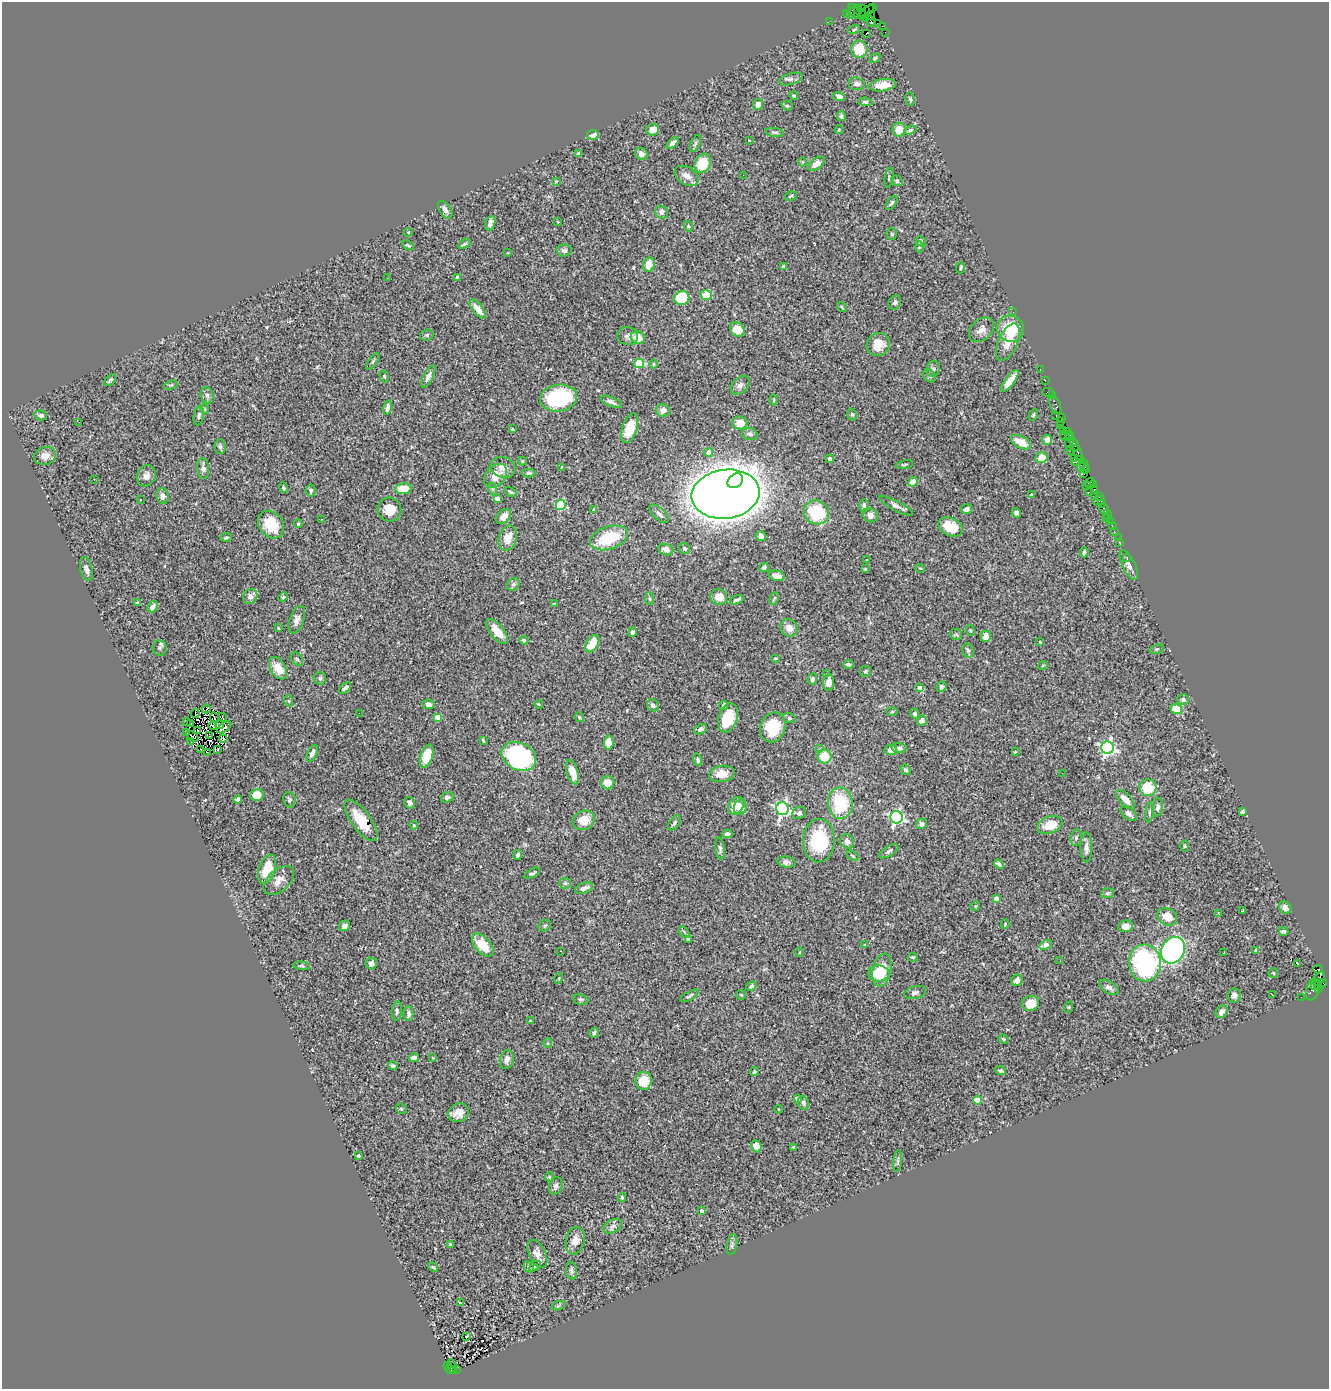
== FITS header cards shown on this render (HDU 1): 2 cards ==
NAXIS1  =                 1327
NAXIS2  =                 1387

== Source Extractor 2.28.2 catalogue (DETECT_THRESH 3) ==
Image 1327 x 1387 px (HDU 1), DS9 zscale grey, 1 PNG px = 1 image px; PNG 1331 x 1391 px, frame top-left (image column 1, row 1387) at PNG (2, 2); each listed source drawn as its Kron ellipse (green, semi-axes under 4 px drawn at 4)
Background 1.23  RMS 0.056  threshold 0.169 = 3 sigma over >= 5 px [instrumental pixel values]
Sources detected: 433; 3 with non-positive FLUX_AUTO (blend fragments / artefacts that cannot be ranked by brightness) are neither listed nor drawn; the other 430 listed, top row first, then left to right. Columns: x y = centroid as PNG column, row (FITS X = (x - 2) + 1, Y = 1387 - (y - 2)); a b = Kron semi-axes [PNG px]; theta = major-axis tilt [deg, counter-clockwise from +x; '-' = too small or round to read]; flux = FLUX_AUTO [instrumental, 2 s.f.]
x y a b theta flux
872 8 3 2 - 9.8
862 9 3 2 - 37
858 10 5 2 - 63
854 11 8 4 -59 210
867 11 8 4 33 170
846 13 2 2 - 17
851 13 5 3 - 200
862 15 4 3 - 180
871 16 4 3 - 110
866 18 4 3 - 190
830 21 2 2 - 22
871 21 6 3 -55 230
877 23 3 2 - 120
883 26 3 3 - 130
854 29 6 3 21 5.3
885 32 2 2 - 11
866 33 2 2 - 3
859 49 8 8 - 96
875 58 6 4 31 6.4
791 79 12 5 15 12
857 84 8 6 -8 16
882 85 13 6 8 61
794 96 4 4 - 5
839 96 6 4 -16 12
910 99 6 4 -79 8.1
865 102 7 4 -7 6.1
758 105 6 5 - 17
787 106 6 4 -19 5.9
841 116 5 4 - 7.5
653 130 6 6 - 38
839 130 4 3 - 4
899 130 7 6 - 55
910 130 6 4 20 7.4
774 132 9 3 -8 6.7
593 135 6 5 - 60
749 140 4 2 - 2.3
673 143 7 4 48 15
695 144 9 4 64 7
579 153 4 3 - 15
641 154 6 6 - 20
803 162 5 3 - 3.5
703 163 10 7 63 110
816 164 9 5 36 31
743 175 2 2 - 39
687 176 13 8 -33 26
889 178 10 4 80 6.9
556 181 3 2 - 3.2
897 181 6 5 - 8.6
791 196 6 4 27 5.4
892 203 8 4 56 6.4
445 210 10 5 -56 19
661 212 6 6 - 15
558 222 3 2 - 2.9
490 223 7 5 73 17
688 226 5 3 - 3.9
408 232 4 4 - 4.3
892 234 5 5 - 5.1
921 241 6 4 -46 5.1
464 244 7 4 33 7.6
408 245 6 4 -29 5
919 247 6 4 89 6.1
564 250 7 6 - 9.7
508 253 3 3 - 2.8
649 265 7 6 - 47
783 267 4 3 - 12
960 268 5 2 - 4.9
457 277 4 3 - 7.6
387 278 2 2 - 3.2
706 295 5 5 - 72
682 298 7 7 - 140
895 302 7 6 - 8.6
842 307 5 3 - 3.8
478 309 11 5 -51 33
1013 312 2 2 - 80
737 329 8 6 -38 57
1010 329 13 13 - 130
981 330 14 10 43 27
427 335 6 5 - 7.3
628 336 10 9 - 16
638 338 7 6 - 45
1008 342 20 9 66 53
878 344 12 11 - 53
373 361 9 3 56 6.1
639 363 5 4 - 120
653 364 5 3 - 3.7
933 369 8 6 74 12
1040 370 3 2 - 52
384 376 6 4 -74 4.7
428 376 12 5 63 18
929 376 7 5 -46 8.2
110 380 7 3 45 6.1
1010 381 13 4 53 40
1045 381 3 2 - 67
171 385 7 4 22 5
740 385 11 7 46 17
1048 392 5 2 - 180
207 395 8 6 -76 13
1052 396 3 2 - 60
559 398 18 13 8 310
774 400 5 3 - 4.1
611 402 11 4 -23 14
1055 405 9 5 -68 250
388 407 7 4 76 15
205 409 5 3 - 3.2
663 410 7 6 - 19
852 414 6 4 -73 6.4
41 415 6 5 - 10
1033 415 6 4 61 4.4
199 416 10 5 80 9.1
1056 416 4 2 - 110
1062 418 4 2 - 52
1061 421 3 2 - 57
79 422 2 2 - 19
740 423 7 6 - 44
1060 425 2 2 - 75
630 428 15 7 72 100
512 429 3 2 - 3.1
1063 430 2 2 - 31
1067 431 4 2 - 69
750 434 8 6 -14 12
1070 435 3 3 - 120
1065 436 5 3 - 600
1047 440 5 5 - 29
1069 441 9 4 -90 300
1021 442 11 6 -27 59
1074 444 6 3 -62 160
220 447 7 5 -88 8.3
1070 451 2 2 - 46
709 452 4 4 - 23
1078 452 8 3 -76 270
45 456 11 9 16 26
1041 458 6 5 - 53
1074 458 4 3 - 140
830 459 4 4 - 9.8
522 461 4 4 - 3.9
1078 461 7 3 16 350
905 465 8 2 11 4.5
1084 465 6 2 -70 70
1081 466 5 3 - 220
503 467 12 10 -20 30
562 467 4 3 - 3.6
203 468 10 6 -84 19
1085 469 4 3 - 140
529 473 6 4 0 7.7
1084 474 2 2 - 55
146 476 11 9 61 22
496 476 14 9 46 49
94 479 2 2 - 1.7
735 481 8 6 41 480
913 482 5 4 - 47
1089 482 5 3 - 180
1093 484 3 2 - 73
1086 486 4 2 - 110
283 488 5 4 - 5.1
403 489 8 5 8 68
493 489 6 4 -71 7.1
1094 489 3 3 - 110
311 491 6 5 - 9
511 492 6 3 -28 6.4
1089 492 2 2 - 130
726 494 34 24 7 11000
1031 495 3 3 - 3.2
163 496 8 6 -75 17
1095 496 2 2 - 81
1099 497 2 2 - 78
497 499 4 4 - 43
140 500 3 2 - 5.3
1099 501 6 3 16 130
1102 504 3 3 - 110
561 505 5 5 - 280
864 506 7 5 -89 12
896 506 19 5 -28 19
966 509 5 5 - 14
1104 509 6 3 -60 120
389 510 12 11 - 59
594 510 4 3 - 8.8
816 512 13 12 - 210
1016 513 5 4 - 11
659 514 12 5 -44 13
870 515 8 7 - 22
1107 515 5 2 - 28
504 517 9 6 48 25
321 519 3 2 - 2.4
1106 519 3 3 - 35
1110 521 3 2 - 72
298 524 4 3 - 4.7
271 525 15 11 -53 110
1112 526 2 2 - 15
950 527 13 8 -25 69
1114 531 2 2 - 30
761 536 5 5 - 17
226 537 6 4 8 5
508 538 13 9 73 51
609 538 19 11 18 180
1118 538 2 2 - 4.5
1119 542 3 2 - 32
685 549 6 5 - 6.9
666 550 7 5 -17 22
1084 552 5 3 - 7.2
1127 557 2 2 - 24
866 559 3 3 - 10
1129 565 16 6 -63 18
764 568 5 4 - 9.4
920 568 4 3 - 2.6
86 569 12 6 -76 18
865 569 4 4 - 4.9
777 576 8 5 -12 27
513 584 7 5 44 9.7
250 596 8 7 - 20
283 597 5 4 - 4.2
719 597 8 7 - 46
774 598 6 4 63 5.5
650 599 6 4 -83 6.5
737 600 7 3 20 10
137 603 4 4 - 7.6
554 604 3 3 - 4.5
153 607 6 5 - 15
297 620 14 7 70 21
278 628 4 3 - 3.3
789 628 9 8 - 29
970 630 5 3 - 3.2
497 631 15 6 -52 56
632 632 4 4 - 11
956 634 6 5 - 6.2
986 636 5 5 - 37
524 640 4 3 - 4.6
1040 642 3 3 - 4
592 644 9 5 59 97
159 648 7 7 - 9.4
1156 649 7 4 19 5.6
968 651 7 5 -73 8.6
775 658 4 3 - 3.7
297 659 7 5 -51 9
848 664 5 3 - 7.8
1043 665 5 3 - 2.8
278 668 12 7 -58 59
865 671 5 5 - 6.9
827 674 4 3 - 5.5
320 678 6 6 - 8.8
812 679 6 4 73 8
829 683 8 5 84 31
941 687 5 5 - 5.8
345 688 7 4 42 15
920 688 4 4 - 35
1183 699 6 5 - 8.4
289 701 6 3 -71 5.1
428 704 6 4 -8 18
539 704 4 3 - 3.3
653 705 6 5 - 11
723 705 5 3 - 8.7
206 709 4 2 - 4.1
1176 709 6 5 - 75
892 712 6 4 0 4.3
195 713 4 2 - 5.3
359 713 2 2 - 6.6
915 714 5 4 - 9.5
222 717 4 2 - 3.5
438 717 4 4 - 53
579 717 5 4 - 5.4
214 718 5 2 - 4.2
728 718 15 9 72 130
789 718 6 5 - 7.1
922 721 5 5 - 18
187 722 2 2 - 2.8
191 724 3 2 - 1.3
219 725 4 3 - 16
213 726 4 2 - 2
224 727 8 3 36 4.3
773 727 15 12 69 160
700 729 6 5 - 12
197 731 3 2 - 5.7
187 733 3 2 - 5.6
192 736 7 2 -39 1.4
209 736 4 2 - 2.9
223 739 4 3 - 0.39
483 740 4 2 - 5.1
191 742 2 2 - 1.5
609 743 7 5 85 46
899 748 7 5 -3 9.7
1108 748 6 6 - 1100
217 749 3 3 - 7.6
820 749 4 4 - 9.3
201 750 2 2 - 1.6
891 750 6 5 - 22
207 752 2 2 - 3.8
1015 752 4 3 - 2.9
312 753 9 4 65 16
427 756 12 6 72 78
519 756 18 13 -26 630
824 756 7 7 - 81
698 760 6 4 -74 8.6
905 770 5 4 - 7.5
572 772 13 5 -72 59
1062 773 3 2 - 3.9
722 774 13 8 9 54
608 783 7 6 - 44
1148 788 8 8 - 120
257 795 6 6 - 48
447 797 6 5 - 10
238 799 4 4 - 5.7
1125 799 12 5 -47 29
289 800 8 6 -85 10
410 803 6 5 - 16
840 803 16 12 -85 190
736 806 9 7 53 46
740 807 8 6 76 37
1158 807 9 5 79 11
782 809 6 6 - 1000
1243 811 4 3 - 9.5
799 813 7 6 - 9.8
1129 813 9 5 -42 15
1149 813 10 3 83 6.8
896 817 6 6 - 830
361 820 24 9 -54 90
584 820 11 9 26 64
674 823 8 5 55 8.8
921 824 6 5 - 13
414 825 4 3 - 4.2
1050 825 13 8 21 78
727 834 5 4 - 14
1076 838 8 5 81 7.9
819 841 22 16 87 230
847 841 7 6 - 19
1184 846 6 3 90 3.4
1086 847 15 6 90 20
720 848 11 5 -84 10
889 851 11 5 32 9.6
518 855 5 4 - 7.9
853 856 7 4 -32 4.8
786 862 9 5 -10 14
999 864 5 3 - 8
267 869 15 8 70 98
532 873 8 3 29 6.8
279 880 18 10 42 31
565 883 6 5 - 7.4
584 888 9 5 21 20
1107 893 6 5 - 7.7
996 899 4 4 - 43
975 906 5 4 - 4.7
1285 908 7 5 -46 23
1243 911 3 2 - 3.9
1219 914 3 2 - 4.3
1167 917 10 8 -28 64
1005 924 5 4 - 3.6
344 926 6 5 - 12
545 926 7 5 37 6.6
1125 926 7 6 - 31
1284 931 5 3 - 9.4
684 932 6 3 -54 4.5
688 939 4 4 - 4.4
483 945 14 7 -49 90
865 945 4 4 - 3.4
1046 945 7 4 25 40
1173 950 14 11 59 960
1255 950 3 2 - 3.4
561 951 3 2 - 4.2
799 952 5 3 - 3.7
1224 953 3 3 - 5.9
913 957 5 4 - 5
1060 961 2 2 - 3
1145 963 18 16 -86 490
1297 963 4 2 - 5.5
371 964 6 6 - 20
302 966 8 4 -8 6.5
1318 969 4 3 - 1300
882 970 17 9 78 100
1273 973 5 4 - 4.6
878 974 11 8 0 64
559 978 5 3 - 3.4
1319 979 7 5 62 530
1017 980 6 5 - 18
1320 984 6 4 24 310
1316 985 5 3 - 280
751 986 6 4 35 10
1109 987 11 6 -31 15
1318 988 4 3 - 220
1313 989 11 6 76 390
915 993 11 6 15 12
741 995 5 5 - 5.5
1234 995 7 6 - 18
1272 995 2 2 - 2.5
690 996 10 4 28 7.5
1301 997 2 2 - 23
581 999 8 5 -9 7.5
1031 1003 8 7 - 64
1069 1007 6 3 71 4
397 1011 10 5 86 8.7
1222 1012 7 5 55 18
408 1014 7 5 90 10
530 1021 3 3 - 4.3
594 1033 5 4 - 8.3
1003 1039 5 4 - 6
548 1043 4 4 - 3.6
414 1058 5 4 - 20
433 1058 4 3 - 3
507 1060 9 7 77 21
393 1066 4 3 - 8.4
1001 1070 5 4 - 7.7
754 1072 4 4 - 5.4
644 1081 9 8 - 93
797 1099 4 3 - 19
977 1100 4 4 - 64
803 1103 7 5 -69 10
401 1109 6 5 - 5.6
779 1109 4 3 - 3
458 1113 10 9 - 38
756 1146 6 5 - 31
793 1147 3 2 - 4.2
358 1156 3 3 - 5.3
898 1161 11 3 84 6.8
549 1177 4 4 - 4.8
556 1186 9 6 70 13
622 1197 4 3 - 6.8
702 1211 4 3 - 13
613 1226 10 6 30 15
575 1241 14 9 77 34
450 1245 4 3 - 5.2
732 1245 10 5 80 9.4
537 1254 15 8 -64 24
535 1266 6 3 45 4.7
433 1267 6 3 -43 3.9
529 1267 6 4 -62 6.3
571 1271 9 5 -80 11
461 1302 3 2 - 9.9
558 1306 7 4 20 5.6
467 1336 2 2 - 2.7
448 1365 3 2 - 72
452 1367 8 3 -73 140
450 1369 5 2 - 210
456 1369 3 3 - 120
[3 non-positive-flux detections neither listed nor drawn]